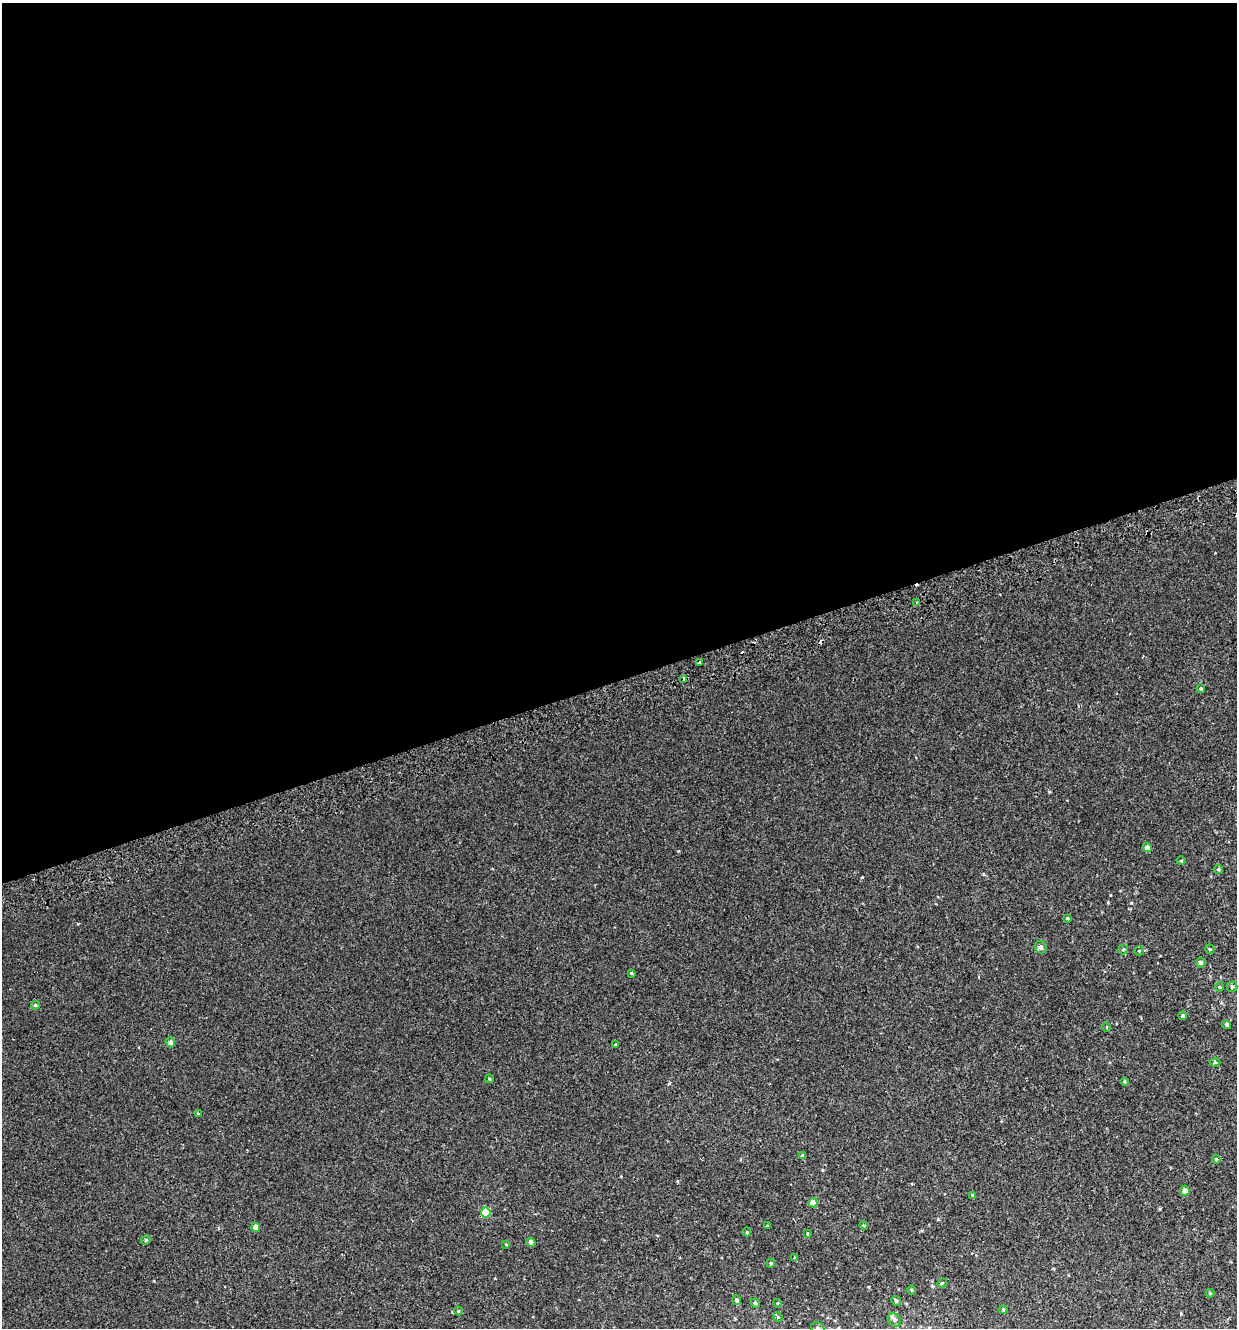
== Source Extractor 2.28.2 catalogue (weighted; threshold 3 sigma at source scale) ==
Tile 2 of 4 x 4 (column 2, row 1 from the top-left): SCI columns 1338-2572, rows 4021-5346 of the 5195 x 5393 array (HDU 1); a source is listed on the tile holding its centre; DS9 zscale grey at full resolution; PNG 1239 x 1330 px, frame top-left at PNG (2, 3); each listed source drawn as its Kron ellipse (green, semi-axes under 4 px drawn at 4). Shown black and unused: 51% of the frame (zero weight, under 2 of 3 exposures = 3% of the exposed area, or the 3 px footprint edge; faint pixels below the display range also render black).
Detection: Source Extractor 2.28.2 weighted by HDU 2 'WHT'; one run over the whole footprint, this tile lists its part. Background 0.00112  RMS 0.0029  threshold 0.0128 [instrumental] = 3 sigma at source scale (4.5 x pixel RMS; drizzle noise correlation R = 1.50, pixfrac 1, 0.0396/0.0396 arcsec/px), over >= 5 px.
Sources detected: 58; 4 cosmic-ray / hot-pixel residue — neither listed nor drawn; the other 54 listed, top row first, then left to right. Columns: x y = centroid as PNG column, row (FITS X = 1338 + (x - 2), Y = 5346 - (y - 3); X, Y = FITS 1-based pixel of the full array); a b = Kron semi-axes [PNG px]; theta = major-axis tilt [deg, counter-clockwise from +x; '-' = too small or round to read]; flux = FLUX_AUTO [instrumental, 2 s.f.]
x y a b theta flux
917 602 3 2 - 0.61
699 663 3 3 - 1.4
684 679 4 3 - 2.2
1201 689 4 4 - 0.28
1147 848 4 4 - 1.2
1181 861 4 3 - 0.2
1218 869 4 4 - 0.37
1067 918 4 4 - 0.3
1041 947 6 5 - 0.92
1123 949 5 4 - 0.37
1210 949 5 4 - 0.28
1139 951 5 5 - 0.3
1201 962 5 5 - 0.82
631 973 3 3 - 0.27
1220 987 4 4 - 0.28
1232 987 5 5 - 0.36
35 1005 4 4 - 0.32
1183 1016 4 4 - 0.59
1227 1025 4 4 - 0.45
1107 1027 5 3 - 0.2
170 1042 5 5 - 0.98
615 1044 3 3 - 0.73
1215 1062 5 3 - 0.31
490 1079 4 3 - 0.26
1124 1081 4 4 - 0.36
198 1114 4 3 - 0.25
802 1156 4 3 - 1.5
1216 1159 4 4 - 0.38
1185 1191 5 5 - 1.2
973 1195 4 3 - 0.4
813 1203 4 4 - 3.1
486 1213 5 5 - 7.1
864 1225 4 4 - 0.25
767 1226 3 3 - 0.24
256 1227 4 4 - 1.8
747 1232 4 4 - 0.25
807 1233 4 2 - 0.22
146 1240 5 4 - 0.35
531 1242 4 4 - 1.5
506 1244 4 3 - 0.24
795 1258 4 4 - 0.29
771 1263 4 4 - 0.23
942 1283 5 4 - 0.42
912 1290 5 3 - 0.25
1210 1293 4 4 - 0.23
737 1300 5 4 - 0.57
896 1301 5 4 - 0.37
755 1303 5 4 - 0.58
777 1303 4 3 - 0.2
1003 1309 4 3 - 0.29
458 1311 4 4 - 0.25
778 1317 5 4 - 0.27
894 1320 7 5 -43 0.82
818 1328 7 5 -32 0.69
Overlapping masked pixels (flux is a lower limit): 1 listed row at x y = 684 679
Isophote crosses this tile's border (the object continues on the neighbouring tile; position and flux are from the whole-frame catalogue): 1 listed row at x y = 818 1328
Unlisted compact peaks at least as high as the median listed source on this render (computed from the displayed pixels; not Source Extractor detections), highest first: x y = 862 877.